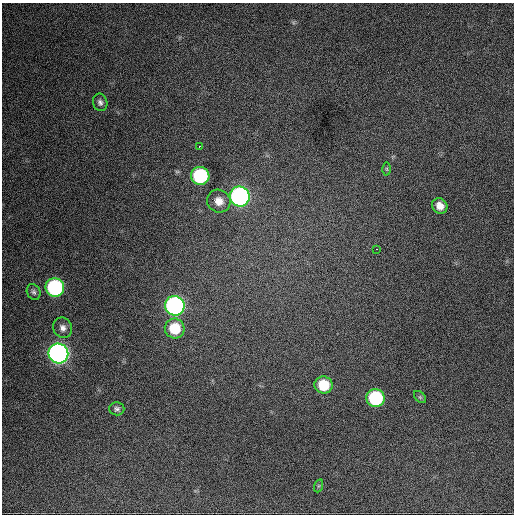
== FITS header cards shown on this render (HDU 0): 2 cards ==
NAXIS1  =                  512 / Axis length
NAXIS2  =                  512 / Axis length

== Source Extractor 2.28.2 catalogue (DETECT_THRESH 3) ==
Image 512 x 512 px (HDU 0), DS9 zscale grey, 1 PNG px = 1 image px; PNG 516 x 516 px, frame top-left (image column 1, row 512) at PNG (2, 3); each listed source drawn as its Kron ellipse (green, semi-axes under 4 px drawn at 4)
Background 722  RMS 26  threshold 79.2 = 3 sigma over >= 5 px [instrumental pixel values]
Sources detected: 19; all 19 listed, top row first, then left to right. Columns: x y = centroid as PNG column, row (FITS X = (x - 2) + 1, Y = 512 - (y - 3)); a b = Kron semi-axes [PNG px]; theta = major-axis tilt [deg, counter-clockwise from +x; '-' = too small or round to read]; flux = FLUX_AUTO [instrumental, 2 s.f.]
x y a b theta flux
100 102 9 7 -70 6200
199 146 3 2 - 1700
387 169 6 4 -89 2500
200 176 9 9 - 180000
240 196 10 10 - 530000
219 201 12 11 - 20000
440 206 8 7 - 16000
376 249 3 2 - 3100
55 288 9 9 - 250000
34 292 8 6 -62 4600
175 306 10 9 - 570000
63 328 10 9 - 10000
175 328 10 9 - 58000
58 353 10 9 - 910000
324 385 9 8 - 53000
420 397 7 4 -45 2900
375 398 9 9 - 150000
117 409 7 6 - 5400
318 486 7 4 71 2600